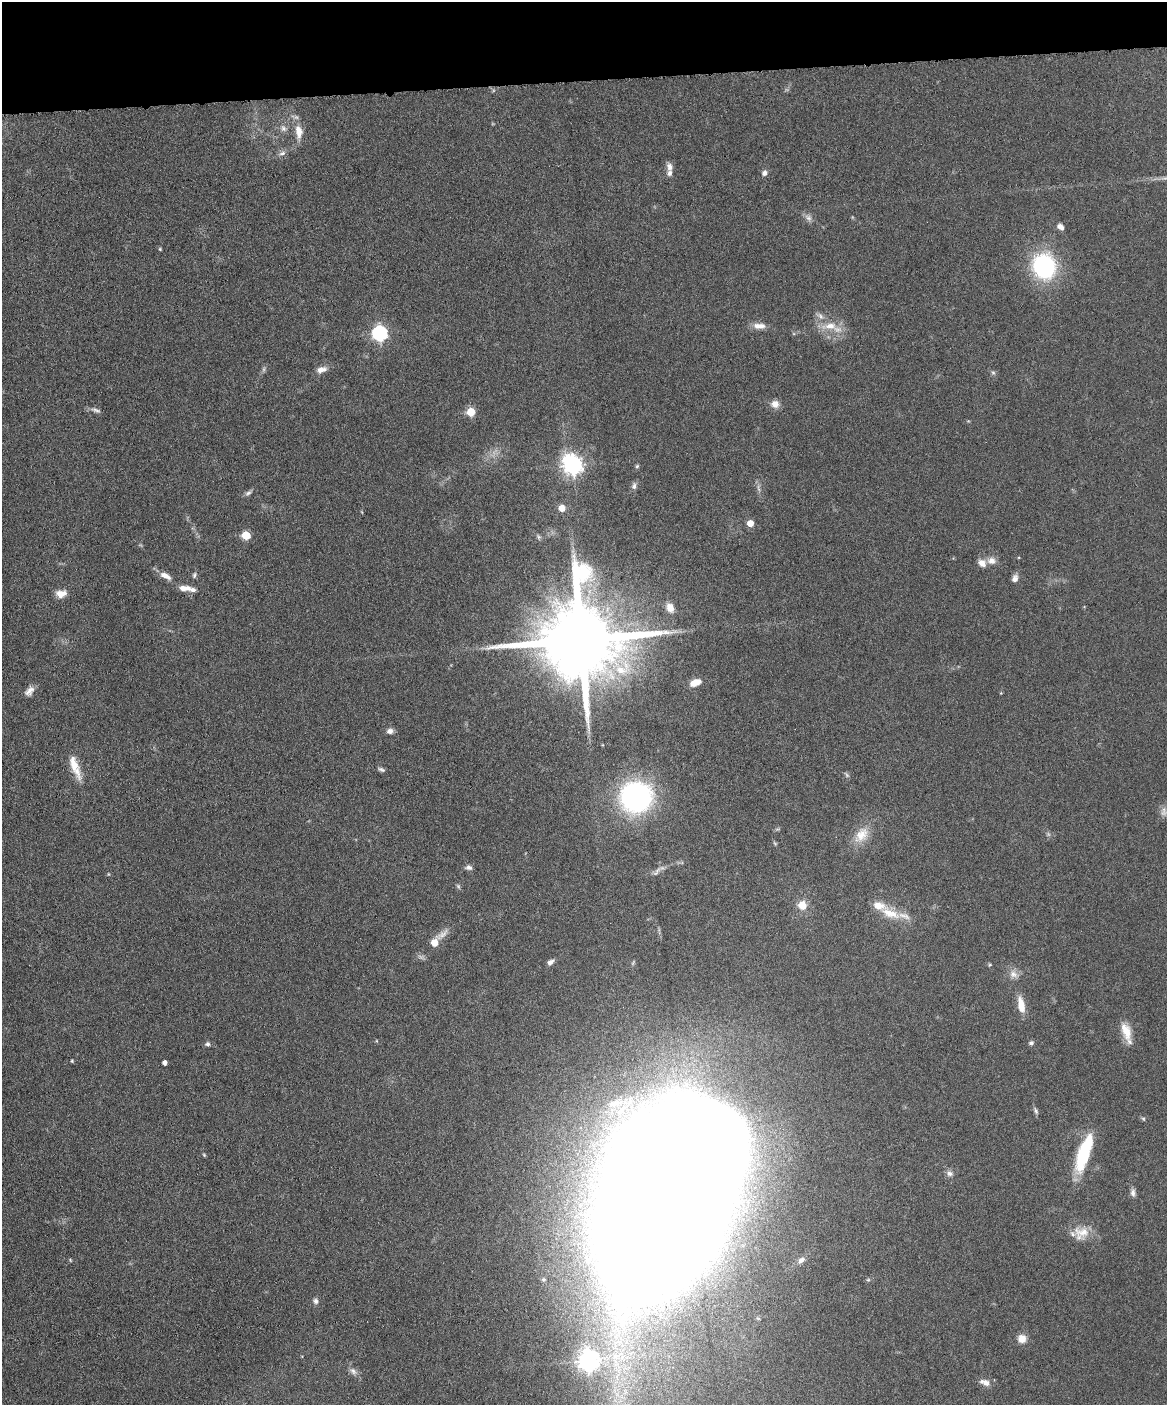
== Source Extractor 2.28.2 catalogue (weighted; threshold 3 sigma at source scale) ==
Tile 3 of 4 x 3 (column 3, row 1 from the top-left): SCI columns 2386-3550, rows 3052-4454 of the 4773 x 4594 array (HDU 1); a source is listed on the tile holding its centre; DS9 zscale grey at full resolution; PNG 1169 x 1407 px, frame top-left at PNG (2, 2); no overlay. Shown black and unused: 6% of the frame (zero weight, under 4 of 8 exposures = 3% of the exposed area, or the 3 px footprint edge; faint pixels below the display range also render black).
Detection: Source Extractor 2.28.2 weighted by HDU 2 'WHT'; one run over the whole footprint, this tile lists its part. Background 0.0807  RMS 0.0046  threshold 0.0188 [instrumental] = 3 sigma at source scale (4.09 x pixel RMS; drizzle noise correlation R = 1.36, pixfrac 0.8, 0.05/0.05 arcsec/px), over >= 5 px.
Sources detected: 85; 5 too faint to see at this stretch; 1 inside a brighter object's white glare — not listed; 5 inside a brighter listed object's ellipse — not listed separately; the other 74 listed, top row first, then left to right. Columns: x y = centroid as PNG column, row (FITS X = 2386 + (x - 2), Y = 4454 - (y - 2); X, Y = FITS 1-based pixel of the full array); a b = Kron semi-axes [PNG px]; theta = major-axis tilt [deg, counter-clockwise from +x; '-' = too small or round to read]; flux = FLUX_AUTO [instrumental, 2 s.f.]
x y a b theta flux
283 128 9 7 -63 1.8
299 131 20 10 -81 5.3
282 153 10 6 13 1.5
670 166 11 7 -81 2.2
764 173 7 6 - 1.6
808 218 11 7 -48 1.9
1060 227 8 5 -40 2.2
160 249 5 4 - 0.48
1044 266 27 23 -73 45
820 316 10 6 -33 1.8
759 326 17 7 -1 3.5
830 326 23 10 0 7.4
380 333 6 6 - 100
321 370 13 7 20 2.9
993 372 7 4 -2 0.74
775 404 9 8 - 3.4
96 410 14 6 -19 1.5
471 412 5 5 - 15
573 465 8 7 - 180
637 466 5 5 - 0.58
634 486 9 6 84 1.5
758 488 12 3 -75 1.2
248 493 10 5 29 1.2
562 508 5 5 - 4.9
750 523 5 5 - 5.3
246 535 5 5 - 15
539 537 6 5 - 0.79
991 561 11 9 -4 2.7
982 563 10 8 -41 3.1
194 575 7 5 72 0.87
165 576 16 7 -26 3.4
1015 578 10 7 69 2
184 588 15 6 -3 3.8
61 594 13 9 9 3.8
670 608 12 8 -64 3.8
581 640 23 20 1 8300
695 682 11 7 22 5.2
29 691 13 8 50 2.6
390 731 8 7 - 1.8
75 767 34 9 -69 7.5
381 769 9 5 -21 1
636 797 19 17 8 130
1164 812 14 8 84 2.2
861 835 24 15 52 7.9
469 867 9 6 -7 1.4
657 870 12 6 46 1.9
802 905 10 10 - 5.1
890 913 32 12 -22 10
434 943 6 6 - 6.1
550 962 8 5 36 1.9
990 965 5 4 - 0.47
1013 974 13 10 -27 3
1021 1005 20 8 -78 6.2
1126 1031 23 11 -70 7
1031 1043 6 5 - 1.1
207 1044 6 5 - 1
72 1061 5 4 - 0.44
165 1063 4 4 - 1.9
615 1103 22 9 14 5.8
1036 1111 10 5 -71 1
1143 1119 6 5 - 0.64
204 1155 5 4 - 0.48
1083 1156 36 15 70 24
950 1173 9 7 -15 1.8
1133 1193 10 7 -81 1.8
654 1209 125 66 77 3300
1082 1232 24 15 -7 7.7
70 1260 6 3 -71 0.38
801 1260 10 7 41 2.3
316 1301 8 6 -68 1.2
1022 1338 10 10 - 3.5
588 1360 7 7 - 240
353 1371 10 7 -46 1.9
985 1382 15 8 -19 2.8
Isophote crosses this tile's border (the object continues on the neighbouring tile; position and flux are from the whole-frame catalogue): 1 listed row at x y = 654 1209